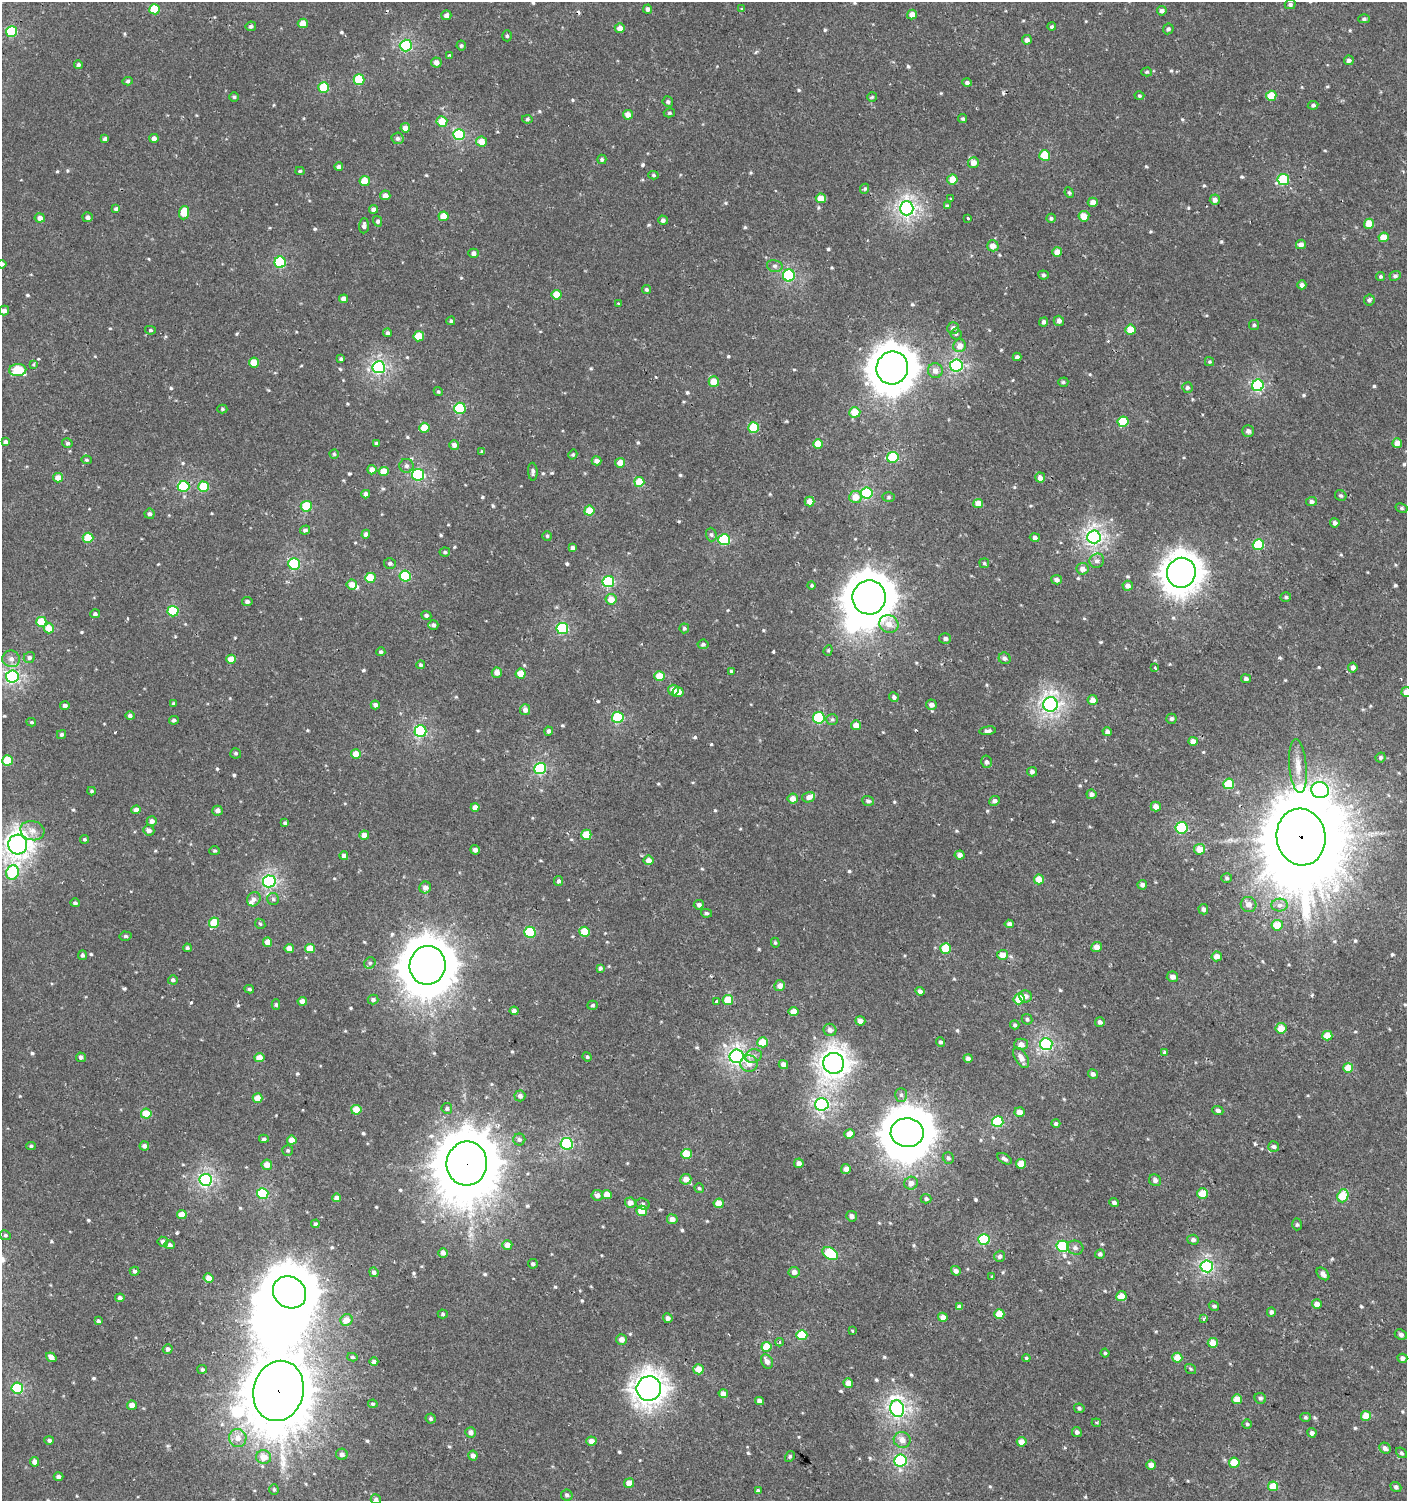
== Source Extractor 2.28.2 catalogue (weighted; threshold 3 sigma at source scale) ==
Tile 6 of 4 x 4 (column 2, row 2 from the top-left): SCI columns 1576-2980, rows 3039-4537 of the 6059 x 6037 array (HDU 1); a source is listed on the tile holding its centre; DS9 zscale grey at full resolution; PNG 1409 x 1503 px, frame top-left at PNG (2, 2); each listed source drawn as its Kron ellipse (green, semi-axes under 4 px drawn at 4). Shown black and unused: <1% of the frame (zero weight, under 2 of 3 exposures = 2% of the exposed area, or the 3 px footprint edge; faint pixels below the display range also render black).
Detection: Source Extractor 2.28.2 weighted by HDU 2 'WHT'; one run over the whole footprint, this tile lists its part. Background 9.47e-04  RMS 0.0025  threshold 0.0115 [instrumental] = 3 sigma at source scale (4.5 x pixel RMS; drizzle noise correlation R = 1.50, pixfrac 1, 0.0396/0.0396 arcsec/px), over >= 5 px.
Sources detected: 644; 3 inside a brighter object's white glare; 1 cosmic-ray / hot-pixel residue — neither listed nor drawn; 3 inside a brighter listed object's ellipse — not listed separately; of the other 637, all 500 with FLUX_AUTO >= 0.328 (the completeness limit of this list) listed and drawn (137 fainter detections not listed), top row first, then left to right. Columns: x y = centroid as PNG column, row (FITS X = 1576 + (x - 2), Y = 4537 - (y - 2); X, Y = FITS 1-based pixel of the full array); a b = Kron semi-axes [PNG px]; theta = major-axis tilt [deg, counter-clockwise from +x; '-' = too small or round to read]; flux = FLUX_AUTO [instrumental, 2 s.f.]
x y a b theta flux
1290 4 5 5 - 0.62
155 9 5 5 - 6.9
648 9 4 4 - 0.75
741 9 3 3 - 0.41
1162 11 5 5 - 0.93
912 14 5 4 - 1.8
446 15 5 5 - 0.99
1364 19 5 4 - 0.5
303 23 5 4 - 3.3
251 26 5 4 - 0.58
1052 27 4 4 - 0.46
620 28 5 4 - 1.6
1168 29 5 5 - 0.58
12 32 5 5 - 16
507 36 5 4 - 0.37
1027 40 5 4 - 1.1
406 45 6 6 - 25
461 45 5 5 - 0.4
449 55 3 3 - 0.47
1349 60 5 5 - 0.86
436 62 5 5 - 1.3
78 65 4 4 - 0.49
1147 72 5 4 - 0.33
359 80 5 5 - 9.6
128 81 5 4 - 0.43
967 82 4 4 - 0.59
324 87 5 5 - 9.2
1139 96 5 4 - 0.34
1271 96 5 5 - 5.3
234 97 4 4 - 0.37
872 97 5 5 - 0.33
668 102 5 5 - 0.46
1313 105 5 4 - 0.48
669 113 6 4 15 0.37
628 115 5 5 - 2
527 119 5 4 - 0.43
963 119 4 4 - 0.36
442 122 5 5 - 4.6
405 128 4 4 - 1.7
459 134 6 5 - 19
154 138 5 4 - 1
397 138 6 6 - 0.62
105 139 4 4 - 0.61
482 141 5 5 - 2.4
1045 155 5 5 - 8.4
602 159 4 4 - 0.52
973 163 5 5 - 2.2
339 167 4 4 - 0.83
300 171 4 4 - 0.36
653 175 5 4 - 0.35
952 179 5 5 - 3
1283 179 6 5 - 13
365 181 5 5 - 4.9
865 189 5 4 - 0.38
1069 193 5 4 - 0.4
385 195 5 5 - 1.3
821 198 5 5 - 3.4
951 199 3 3 - 1.2
1215 200 5 5 - 1.2
1093 202 5 4 - 1.6
947 206 4 4 - 0.35
907 208 7 7 - 71
116 209 4 4 - 0.91
373 209 4 4 - 0.93
184 213 6 5 - 3.7
444 216 5 4 - 3.1
1084 216 5 5 - 2.8
88 217 5 5 - 0.76
40 218 5 4 - 1.2
968 218 3 3 - 0.39
1051 218 5 4 - 0.47
663 220 5 4 - 0.68
378 221 5 4 - 0.56
1369 224 5 5 - 4
364 226 7 5 86 0.78
1384 237 5 4 - 3.2
1301 244 5 5 - 1.2
993 246 6 5 - 1.9
1057 252 5 4 - 2.4
473 253 5 4 - 0.83
280 262 6 6 - 18
2 264 4 4 - 0.64
775 266 8 6 -13 0.71
1043 275 5 4 - 0.45
789 276 6 6 - 27
1380 276 4 4 - 0.46
1395 276 6 5 - 0.52
1302 285 4 4 - 1.1
646 289 4 4 - 0.4
557 295 5 5 - 5.2
344 299 4 4 - 1.5
1369 300 5 5 - 0.62
618 304 3 3 - 1.1
4 311 5 5 - 1.1
451 321 4 4 - 0.4
1059 321 5 5 - 0.91
1044 322 5 4 - 0.8
1254 325 5 5 - 0.45
953 328 6 6 - 1
150 330 5 4 - 0.38
1130 330 5 5 - 4.2
387 333 4 4 - 0.53
956 334 5 5 - 0.44
419 336 5 5 - 4.5
960 346 6 6 - 1.9
1017 357 4 4 - 0.77
341 359 4 4 - 0.47
254 362 5 5 - 4.5
1210 362 4 4 - 0.35
33 364 3 3 - 0.58
956 365 6 6 - 34
379 367 6 6 - 43
892 368 16 16 - 580
18 370 8 6 1 9.5
935 371 7 7 - 1.6
714 382 5 5 - 3.7
1063 382 5 4 - 0.41
1258 385 6 5 - 25
1187 388 5 5 - 0.62
438 392 5 4 - 0.33
460 408 6 5 - 14
222 409 5 4 - 0.35
855 412 5 5 - 5.1
1123 422 5 5 - 8.8
424 428 5 5 - 3.9
753 428 5 5 - 8.8
1248 431 6 5 - 0.88
5 442 4 4 - 0.72
67 443 5 4 - 0.51
376 443 4 3 - 0.45
1397 443 5 4 - 2.1
818 444 5 5 - 3.7
454 445 5 5 - 0.94
482 452 4 4 - 0.44
334 454 4 4 - 0.35
573 454 5 4 - 0.36
893 457 6 5 - 12
86 460 5 4 - 0.34
596 461 5 4 - 1.1
620 463 5 4 - 2.5
407 466 7 7 - 0.78
372 470 4 4 - 1.6
384 471 5 4 - 3.4
533 472 9 4 -87 0.65
418 475 6 6 - 25
58 478 5 4 - 2.3
1040 478 5 5 - 1.4
639 482 5 5 - 5.2
183 486 6 5 - 14
203 487 5 5 - 7.9
867 493 6 6 - 23
366 494 4 4 - 0.98
1341 496 6 5 - 0.44
855 497 6 6 - 3
889 497 6 5 - 0.46
810 501 5 5 - 2
1312 502 5 4 - 0.77
978 504 5 4 - 2.8
306 506 5 5 - 9.7
1402 508 6 4 -28 0.42
589 511 5 5 - 4.9
150 514 5 5 - 0.66
1335 523 5 4 - 0.71
305 530 5 4 - 0.64
366 534 4 4 - 0.83
711 535 7 5 -87 0.51
547 536 5 5 - 0.34
1094 537 7 6 - 65
88 538 5 5 - 6.3
1035 538 5 4 - 0.71
724 540 6 5 - 15
1258 545 6 5 - 10
572 548 4 4 - 0.81
445 552 5 4 - 0.37
1097 561 7 7 - 0.88
390 563 6 5 - 0.5
984 563 5 5 - 0.34
294 564 6 6 - 20
1082 569 6 6 - 1.3
1181 573 15 14 - 320
405 576 5 5 - 13
370 578 5 5 - 5.5
1057 580 5 4 - 1
608 582 6 5 - 21
352 584 5 5 - 2.2
812 585 4 4 - 0.35
1128 586 5 5 - 1.3
869 597 17 16 - 700
1286 597 5 4 - 0.41
611 599 5 5 - 2.8
247 601 5 4 - 0.71
173 611 5 5 - 12
95 614 5 4 - 0.56
426 615 5 4 - 0.48
41 622 5 5 - 6.4
889 624 10 8 -24 2.3
433 625 5 5 - 0.62
49 628 5 5 - 3.6
562 628 6 5 - 19
684 628 5 5 - 0.42
945 638 6 5 - 0.63
703 644 5 5 - 0.54
828 650 5 4 - 0.33
381 652 4 4 - 0.5
29 657 6 5 - 0.67
1005 658 6 5 - 0.69
11 659 9 8 - 1.3
231 659 5 4 - 3.2
421 665 4 4 - 0.44
1353 667 5 4 - 0.99
1154 668 3 3 - 1.6
731 671 3 3 - 0.35
497 673 5 5 - 1.2
521 674 5 5 - 4.3
12 676 6 6 - 45
660 676 5 5 - 4.5
1246 679 5 4 - 0.67
673 690 5 5 - 1.8
678 692 5 5 - 2.3
1406 692 5 5 - 2
894 697 5 4 - 0.74
1093 700 5 5 - 1.8
174 704 3 3 - 0.46
1050 704 7 7 - 76
65 705 5 4 - 0.67
375 705 4 4 - 0.96
931 705 5 5 - 1.3
525 710 5 5 - 1.1
130 716 5 4 - 0.69
618 717 6 5 - 16
819 718 6 5 - 15
832 719 6 5 - 0.46
1171 719 5 5 - 0.52
174 720 5 4 - 0.56
31 722 5 3 - 0.38
856 725 5 5 - 2
420 731 6 6 - 27
549 731 4 4 - 0.63
988 731 8 4 7 0.66
1107 732 5 4 - 0.68
62 735 4 4 - 0.52
1193 741 5 4 - 1.5
236 753 5 5 - 0.42
356 754 5 4 - 4
1380 757 5 5 - 0.5
7 760 5 5 - 8
986 762 6 5 - 0.75
1298 766 27 8 -85 3.2
540 769 6 5 - 22
1032 772 5 4 - 0.7
1229 784 5 5 - 7
1320 790 9 8 - 39
92 791 4 3 - 0.39
1091 794 5 4 - 0.96
809 797 6 5 - 1.3
793 798 5 5 - 2.1
868 801 6 5 - 0.57
994 801 5 5 - 0.87
475 807 4 4 - 1.5
1156 807 5 5 - 1.9
136 810 4 4 - 1.5
217 811 5 5 - 1
152 821 5 5 - 1.1
285 823 4 4 - 0.36
1182 828 6 5 - 18
149 830 6 5 - 0.94
32 831 12 9 -13 2
364 835 5 4 - 1.9
586 835 5 5 - 5.7
1301 837 28 24 -80 4600
84 839 4 4 - 0.38
18 844 10 9 - 130
1200 849 5 5 - 3.2
475 850 5 4 - 0.94
215 851 5 4 - 0.37
960 855 5 4 - 1.3
344 856 4 4 - 1
649 860 5 5 - 1.9
13 872 7 6 - 18
1227 878 5 4 - 0.4
1039 879 5 5 - 4.1
269 881 6 6 - 42
558 881 5 4 - 0.53
1142 885 5 4 - 0.77
425 887 6 5 - 1.2
254 899 7 6 - 0.88
273 899 6 6 - 0.49
75 903 5 4 - 0.51
1249 904 8 7 - 1.7
699 905 5 5 - 0.78
1280 905 8 6 4 1
1203 909 5 5 - 0.81
706 913 5 4 - 0.41
214 923 5 5 - 6.6
260 924 6 4 -46 0.34
1009 924 4 4 - 0.97
1277 925 5 5 - 4.7
530 932 5 5 - 15
584 932 5 5 - 6.2
126 936 6 4 -4 0.46
267 942 4 4 - 2.3
775 943 5 4 - 0.34
1097 947 5 5 - 1.6
187 948 4 4 - 0.52
289 948 5 4 - 1.8
310 948 5 4 - 3.9
946 948 5 5 - 7.8
82 955 5 4 - 0.49
1002 955 5 5 - 2.1
1217 956 5 5 - 1.6
370 963 6 5 - 0.54
428 965 19 18 - 1100
600 968 4 4 - 0.43
1172 977 6 5 - 1.3
173 980 5 4 - 0.58
780 986 5 5 - 1.5
249 989 5 3 - 0.39
920 991 4 4 - 0.8
1026 996 6 6 - 0.98
1019 999 5 5 - 6.5
373 1000 5 5 - 0.64
728 1000 5 5 - 5.7
302 1001 4 4 - 1.3
717 1002 3 3 - 1.5
276 1005 5 4 - 0.43
593 1005 5 4 - 0.37
514 1011 4 4 - 0.8
793 1012 5 4 - 2.9
1027 1019 6 5 - 0.5
860 1021 5 4 - 1.4
1100 1022 5 4 - 0.84
1015 1025 4 4 - 0.45
1281 1028 5 5 - 3.8
830 1030 6 6 - 1
1327 1036 5 5 - 4
763 1042 5 5 - 5.5
940 1042 5 4 - 0.52
1021 1044 7 6 - 1.4
1046 1044 6 6 - 36
1164 1053 4 4 - 0.9
737 1056 7 6 - 65
753 1056 8 6 15 0.93
81 1057 5 4 - 0.71
587 1057 5 4 - 0.33
259 1058 5 4 - 2.7
968 1058 4 4 - 0.74
1021 1058 11 6 -57 1.4
833 1063 10 10 - 150
749 1064 9 8 - 1.9
783 1065 5 4 - 1.3
1348 1068 5 5 - 4.4
1093 1074 5 4 - 0.82
901 1095 7 6 - 0.66
520 1096 5 5 - 0.86
258 1098 5 4 - 2.9
822 1104 6 6 - 46
447 1108 5 5 - 0.43
356 1110 5 5 - 4.2
1218 1110 5 4 - 0.68
1019 1112 5 5 - 2.1
146 1114 5 5 - 4.6
998 1122 5 5 - 14
1056 1123 4 4 - 0.56
907 1133 16 14 -1 700
849 1134 5 4 - 2.9
264 1139 5 4 - 0.55
292 1140 5 4 - 2.8
519 1140 6 6 - 0.58
567 1144 6 6 - 27
31 1146 5 4 - 0.38
144 1146 5 4 - 0.94
1274 1146 5 5 - 0.57
288 1150 5 5 - 0.46
686 1154 5 5 - 5.2
948 1158 6 5 - 0.53
1004 1159 8 4 -31 0.71
799 1163 5 4 - 1.3
467 1164 22 20 84 2000
1021 1164 5 5 - 4.3
267 1165 5 5 - 2.8
846 1169 5 5 - 1.4
686 1179 5 5 - 2.2
206 1180 6 6 - 44
1155 1180 6 5 - 0.83
911 1183 6 6 - 1.5
699 1188 5 4 - 0.36
263 1193 5 5 - 17
1202 1193 5 5 - 4.3
607 1194 5 4 - 2.6
597 1195 6 5 - 1.1
1343 1196 7 5 69 7.9
337 1198 4 4 - 1.2
926 1199 5 5 - 0.54
1114 1202 4 4 - 0.59
630 1203 5 5 - 1.6
719 1203 5 4 - 3.5
643 1204 7 5 -13 0.5
642 1211 5 5 - 5.6
182 1214 5 4 - 2.9
852 1216 5 5 - 1
672 1219 5 5 - 1.6
315 1224 4 4 - 0.55
1297 1224 6 4 88 0.44
5 1235 5 4 - 0.4
984 1239 6 5 - 17
1193 1240 5 5 - 0.74
163 1242 5 5 - 0.75
170 1245 5 4 - 0.65
507 1245 5 5 - 1.8
1063 1246 6 5 - 19
1075 1248 8 7 - 0.91
443 1253 5 4 - 1.1
830 1254 8 5 -31 14
1100 1254 5 4 - 0.53
1000 1256 5 5 - 0.7
533 1264 5 4 - 0.55
1207 1266 6 6 - 36
134 1271 5 4 - 0.61
956 1271 5 4 - 0.95
374 1272 5 4 - 0.65
794 1272 5 5 - 1.1
1323 1274 7 5 -46 1
992 1276 3 3 - 0.34
208 1278 5 4 - 1.8
290 1292 17 15 -38 1000
1121 1296 5 5 - 5.6
120 1298 4 4 - 0.65
1317 1304 5 4 - 1.7
1214 1306 5 4 - 0.58
959 1307 4 4 - 1
1271 1312 4 4 - 0.68
443 1314 5 4 - 0.36
999 1314 5 5 - 5.4
943 1317 5 4 - 1.8
668 1318 5 4 - 0.81
1203 1319 4 3 - 2.2
346 1320 6 5 - 2.3
98 1321 4 3 - 0.49
852 1331 4 2 - 0.38
1401 1334 6 5 - 0.73
802 1335 5 5 - 7.8
622 1339 5 5 - 1.4
779 1342 4 4 - 0.4
1213 1343 5 4 - 4.1
767 1347 5 5 - 5.9
168 1349 5 5 - 0.71
1105 1353 4 4 - 0.39
51 1357 5 4 - 1.2
352 1357 5 4 - 0.34
1026 1358 4 3 - 0.34
1177 1358 5 5 - 4.6
1402 1358 5 4 - 0.94
767 1361 7 5 -63 1.3
374 1362 4 4 - 0.6
202 1369 5 4 - 0.35
698 1369 5 5 - 2.7
1191 1369 6 4 -36 0.39
848 1383 5 4 - 2.6
17 1388 6 5 - 19
649 1388 12 12 - 180
278 1391 30 25 76 2400
723 1394 4 4 - 1.6
1260 1398 6 5 - 0.49
1237 1399 5 5 - 3
760 1401 4 4 - 1.2
373 1404 5 4 - 0.35
132 1405 5 4 - 1.9
1079 1408 5 4 - 0.46
897 1409 8 7 - 67
1366 1416 5 5 - 3.9
1305 1417 5 4 - 0.35
431 1418 5 5 - 0.43
1096 1423 5 3 - 0.35
1247 1424 5 4 - 0.42
471 1432 5 5 - 1
1077 1432 5 5 - 0.7
1312 1433 5 4 - 0.81
238 1438 9 8 - 2.1
49 1440 5 4 - 0.64
902 1440 8 7 - 1.9
591 1441 5 4 - 1.8
1022 1442 5 4 - 2.4
1385 1448 6 5 - 0.9
1401 1453 6 4 -40 0.44
342 1454 6 5 - 0.81
473 1456 5 4 - 1.2
790 1456 5 4 - 0.41
264 1457 7 7 - 2.7
900 1460 6 6 - 30
35 1462 4 4 - 1.3
1234 1463 5 5 - 6.5
1151 1465 5 4 - 1.9
59 1477 5 4 - 0.79
629 1483 5 5 - 2.5
1273 1486 5 5 - 4.6
1396 1487 6 5 - 0.6
274 1489 5 4 - 0.42
758 1490 4 3 - 0.58
567 1495 6 5 - 0.56
376 1499 5 5 - 0.7
Overlapping masked pixels (flux is a lower limit): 5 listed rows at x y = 183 486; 1301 837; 467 1164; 278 1391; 897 1409
Isophote crosses this tile's border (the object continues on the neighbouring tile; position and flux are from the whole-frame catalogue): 5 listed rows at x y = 155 9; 2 264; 1406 692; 18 844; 376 1499